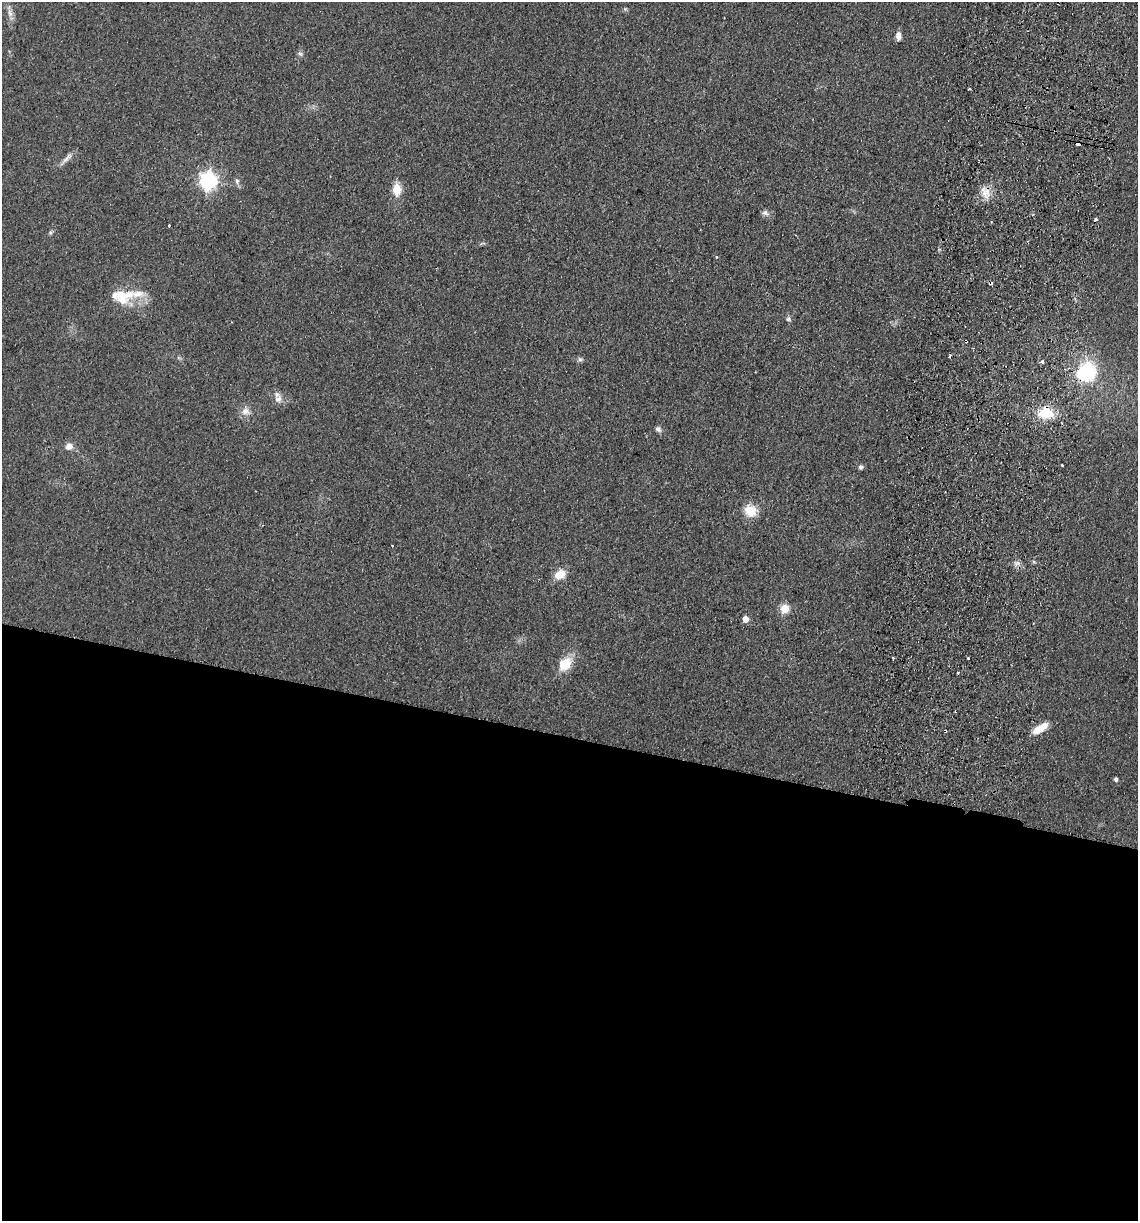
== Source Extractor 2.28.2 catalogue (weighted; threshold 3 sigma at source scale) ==
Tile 14 of 4 x 4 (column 2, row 4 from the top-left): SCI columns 1311-2446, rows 13-1231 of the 5008 x 4901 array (HDU 1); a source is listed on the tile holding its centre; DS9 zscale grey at full resolution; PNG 1140 x 1223 px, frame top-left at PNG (2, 2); no overlay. Shown black and unused: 40% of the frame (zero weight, under 2 of 3 exposures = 3% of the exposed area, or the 3 px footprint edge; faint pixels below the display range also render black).
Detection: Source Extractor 2.28.2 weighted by HDU 2 'WHT'; one run over the whole footprint, this tile lists its part. Background 0.111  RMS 0.01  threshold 0.0449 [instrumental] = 3 sigma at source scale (4.5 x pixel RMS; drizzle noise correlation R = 1.50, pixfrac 1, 0.05/0.05 arcsec/px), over >= 5 px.
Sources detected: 44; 1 inside a brighter object's white glare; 4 cosmic-ray / hot-pixel residue — not listed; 2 inside a brighter listed object's ellipse — not listed separately; the other 37 listed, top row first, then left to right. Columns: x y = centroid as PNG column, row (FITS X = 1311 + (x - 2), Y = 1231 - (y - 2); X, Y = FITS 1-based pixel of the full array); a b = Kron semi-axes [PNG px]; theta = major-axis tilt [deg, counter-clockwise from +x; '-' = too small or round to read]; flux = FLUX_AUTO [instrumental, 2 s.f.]
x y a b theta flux
625 9 5 5 - 1.4
10 13 13 6 -75 5.2
898 36 11 7 -89 4.9
300 54 8 6 -48 2.4
1078 144 5 4 - 18
66 158 21 4 51 4.9
208 180 7 7 - 330
237 181 8 6 81 2.6
397 190 15 9 -88 14
986 193 15 14 - 11
765 213 9 7 -25 3.4
169 226 3 2 - 1.4
717 257 3 3 - 1.2
121 296 26 18 -28 27
788 319 7 6 - 2.3
966 341 4 3 - 1.7
950 356 3 3 - 2.1
580 359 7 6 - 2
1042 362 4 3 - 2.8
1089 372 19 13 -78 55
278 399 12 9 63 6
245 411 11 10 - 6.9
1046 413 14 11 -12 31
658 429 7 6 - 3.2
69 446 9 8 - 6.1
1062 465 3 3 - 2
861 467 5 5 - 2.8
750 511 14 12 -34 17
560 574 13 10 29 13
784 609 11 10 - 11
745 619 5 5 - 11
968 658 3 3 - 2.4
565 664 16 12 49 21
957 672 3 3 - 3.2
1040 728 21 8 33 14
945 731 3 3 - 2.8
1116 779 4 3 - 3.1
Overlapping masked pixels (flux is a lower limit): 5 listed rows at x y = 1078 144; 966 341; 1089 372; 1046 413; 945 731